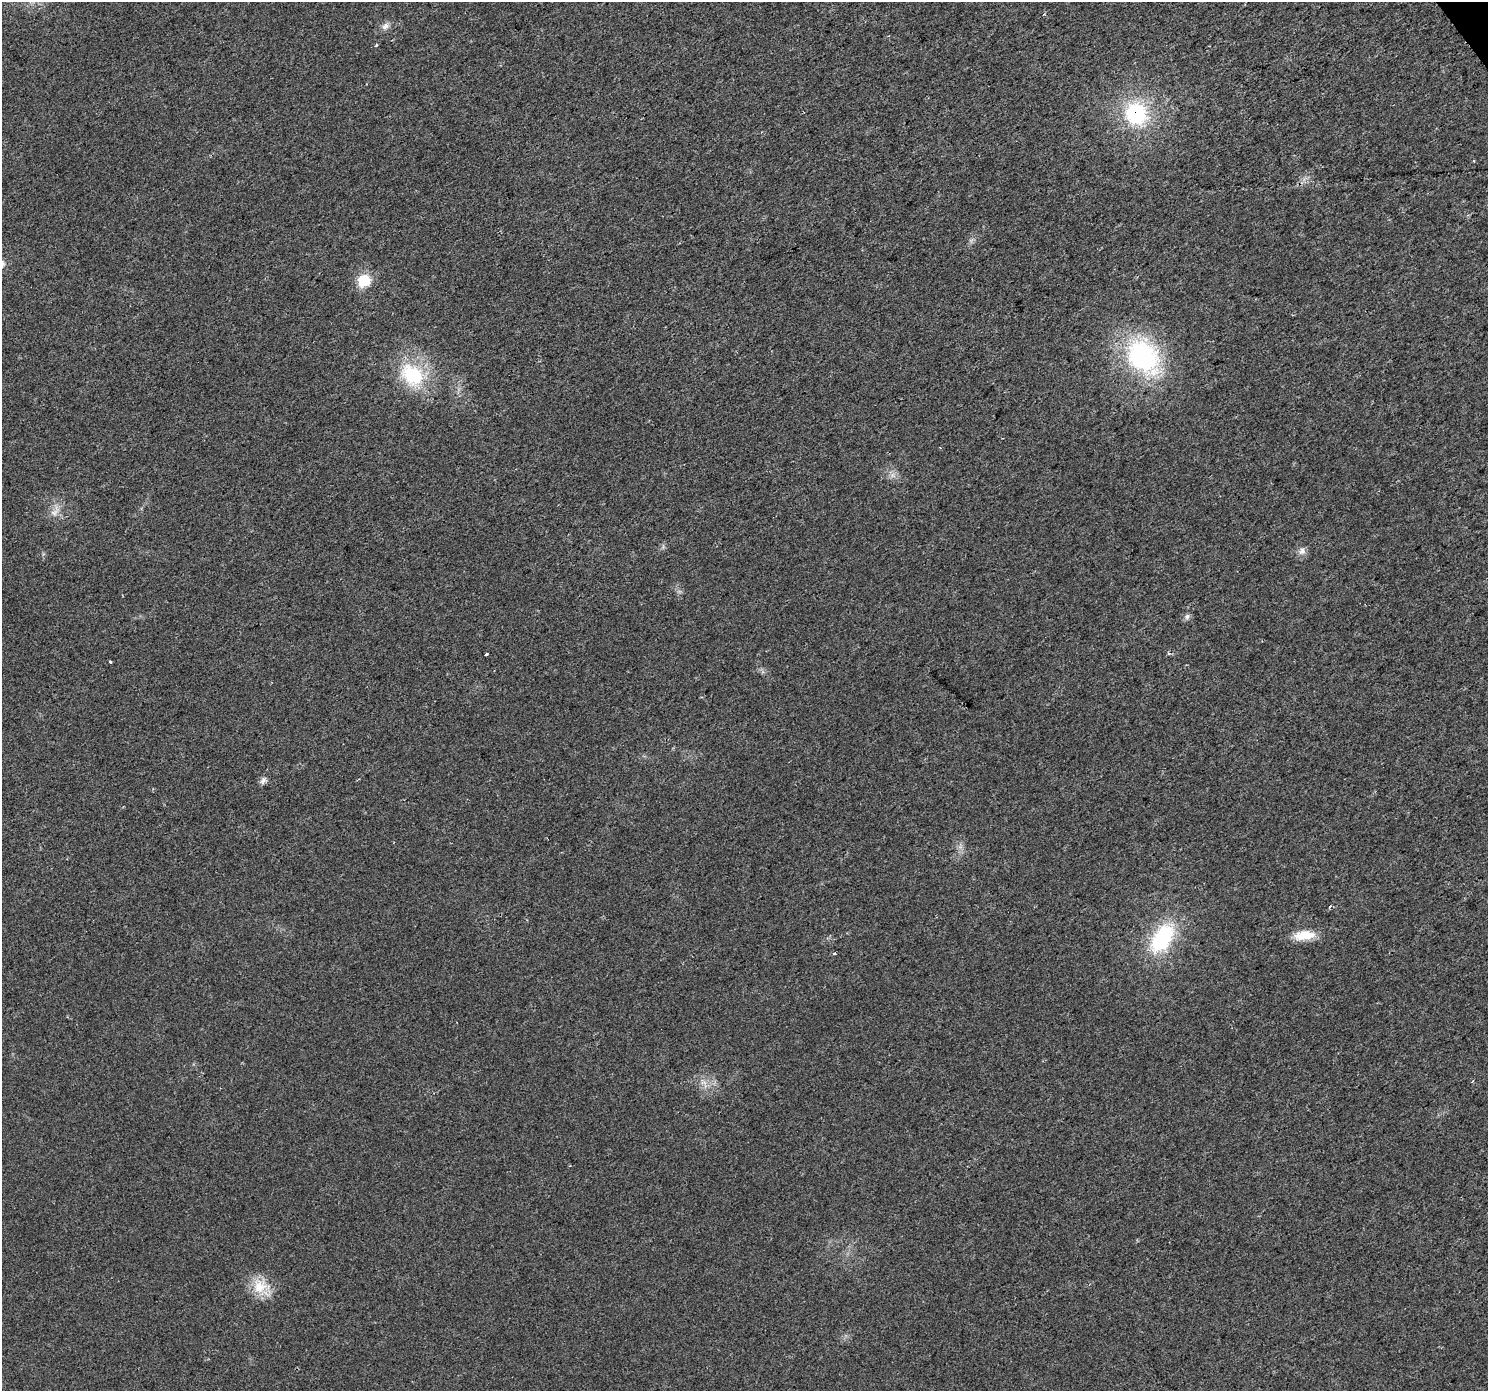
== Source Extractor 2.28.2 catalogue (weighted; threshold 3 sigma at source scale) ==
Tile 10 of 4 x 4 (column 2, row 3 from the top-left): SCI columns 1490-2975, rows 1585-2973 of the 5949 x 5878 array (HDU 1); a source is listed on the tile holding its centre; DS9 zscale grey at full resolution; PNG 1490 x 1393 px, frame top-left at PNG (2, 2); no overlay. Shown black and unused: <1% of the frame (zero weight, under 2 of 3 exposures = <1% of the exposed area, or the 3 px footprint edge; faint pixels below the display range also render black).
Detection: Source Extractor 2.28.2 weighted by HDU 2 'WHT'; one run over the whole footprint, this tile lists its part. Background 0.0246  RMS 0.0053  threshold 0.0237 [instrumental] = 3 sigma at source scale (4.5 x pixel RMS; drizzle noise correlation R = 1.50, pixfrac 1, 0.0396/0.0396 arcsec/px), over >= 5 px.
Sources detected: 19; all 19 listed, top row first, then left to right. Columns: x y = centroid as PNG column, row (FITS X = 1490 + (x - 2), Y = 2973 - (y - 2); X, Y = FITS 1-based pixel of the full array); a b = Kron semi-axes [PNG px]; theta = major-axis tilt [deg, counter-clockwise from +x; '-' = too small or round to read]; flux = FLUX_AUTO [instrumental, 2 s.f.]
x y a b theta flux
385 26 12 8 37 2.7
376 45 5 3 - 0.52
1136 114 23 21 -62 45
1474 161 3 3 - 0.78
363 281 7 6 - 47
1142 357 39 30 -53 86
412 375 36 27 -41 34
940 447 4 2 - 0.41
55 512 19 9 56 4.6
1302 551 10 9 - 2.7
1187 616 8 6 74 1.6
486 654 3 3 - 2.1
110 662 3 3 - 3
263 781 11 6 68 1.9
1304 935 28 11 6 10
1162 938 35 19 58 45
834 953 4 3 - 0.82
704 1083 11 5 0 2.4
260 1286 24 21 4 13
Overlapping masked pixels (flux is a lower limit): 1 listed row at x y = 1136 114